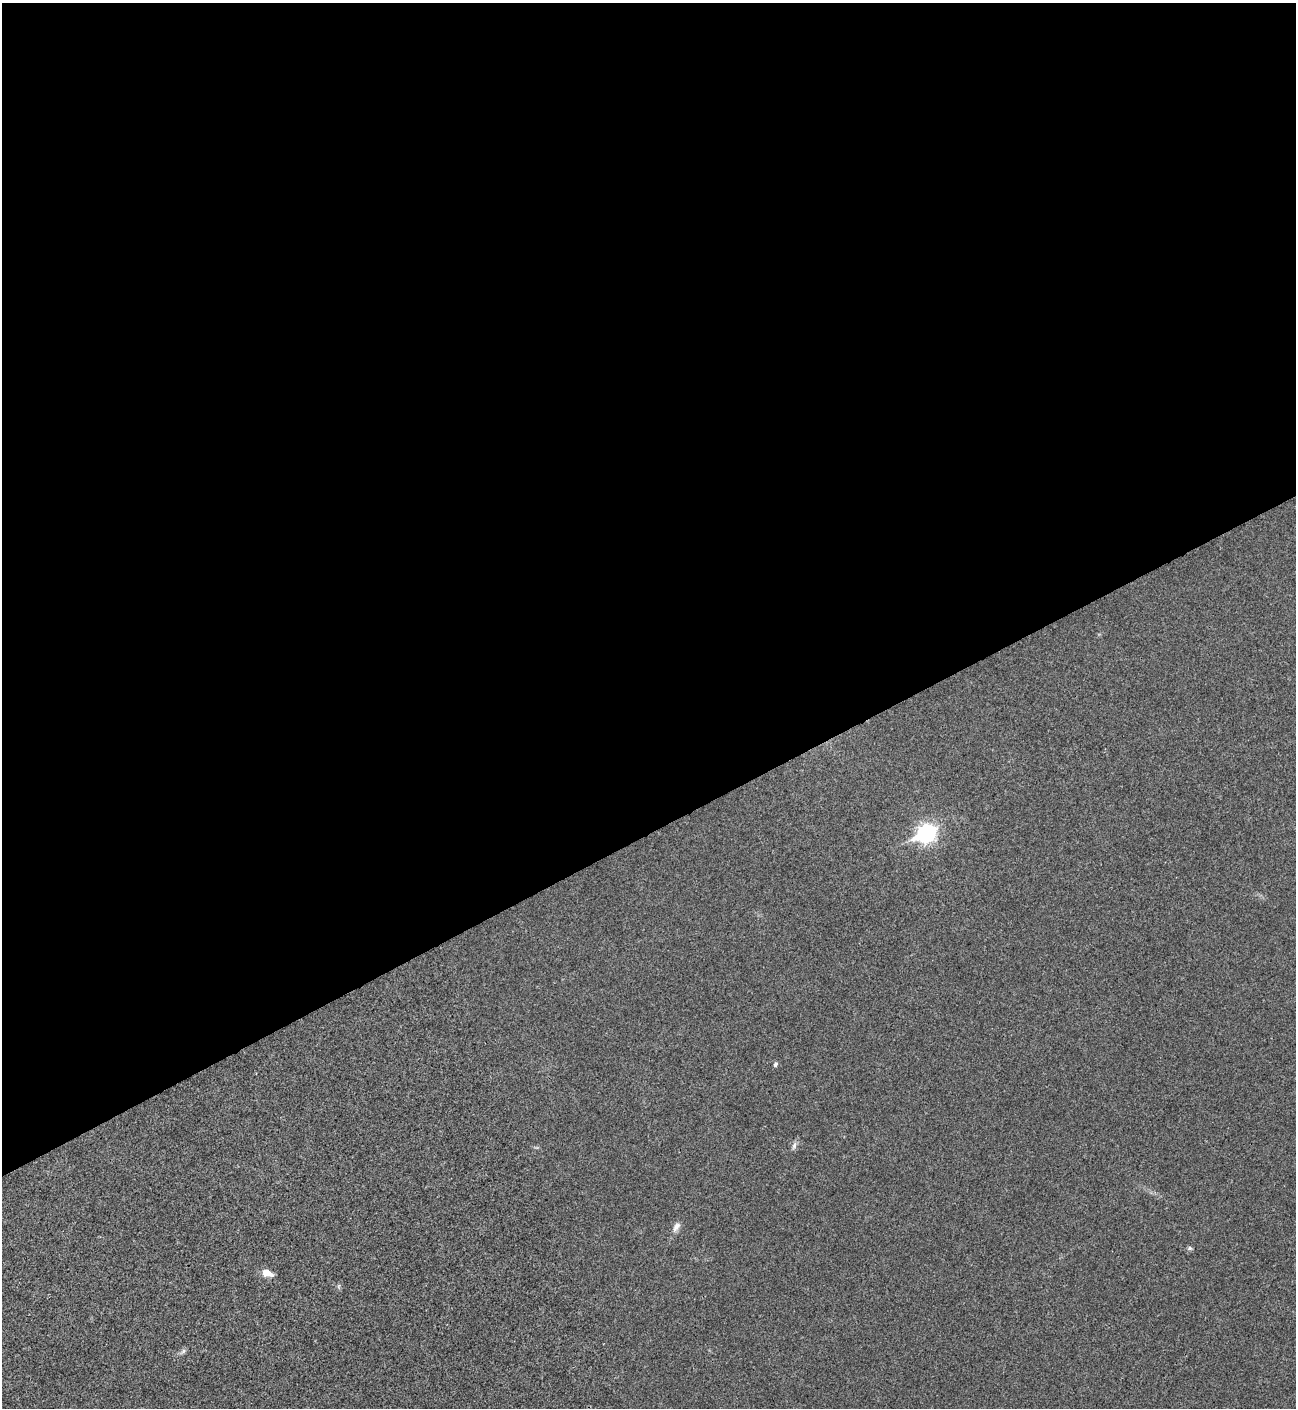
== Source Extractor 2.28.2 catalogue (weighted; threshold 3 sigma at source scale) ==
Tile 2 of 4 x 4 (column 2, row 1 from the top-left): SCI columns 1582-2875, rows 4220-5625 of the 5618 x 5630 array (HDU 1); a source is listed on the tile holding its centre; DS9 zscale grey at full resolution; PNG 1298 x 1410 px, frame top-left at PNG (2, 3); no overlay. Shown black and unused: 59% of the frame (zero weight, under 3 of 4 exposures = <1% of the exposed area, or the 3 px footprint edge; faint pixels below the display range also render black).
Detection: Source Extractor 2.28.2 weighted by HDU 2 'WHT'; one run over the whole footprint, this tile lists its part. Background 0.0194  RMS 0.0056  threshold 0.025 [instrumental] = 3 sigma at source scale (4.5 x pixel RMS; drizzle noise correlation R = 1.50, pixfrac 1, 0.05/0.05 arcsec/px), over >= 5 px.
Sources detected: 8; all 8 listed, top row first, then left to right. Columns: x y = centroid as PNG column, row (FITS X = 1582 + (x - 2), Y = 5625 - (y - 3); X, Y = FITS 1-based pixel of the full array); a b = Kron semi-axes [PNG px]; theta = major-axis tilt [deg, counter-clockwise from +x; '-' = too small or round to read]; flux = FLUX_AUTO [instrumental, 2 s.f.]
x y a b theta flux
926 834 9 7 26 190
775 1064 6 5 - 1.1
794 1146 10 5 66 1.7
676 1227 14 7 55 3
1190 1248 6 5 - 1.1
267 1273 14 8 -19 4.8
339 1286 6 4 71 0.8
183 1351 7 5 59 1.3